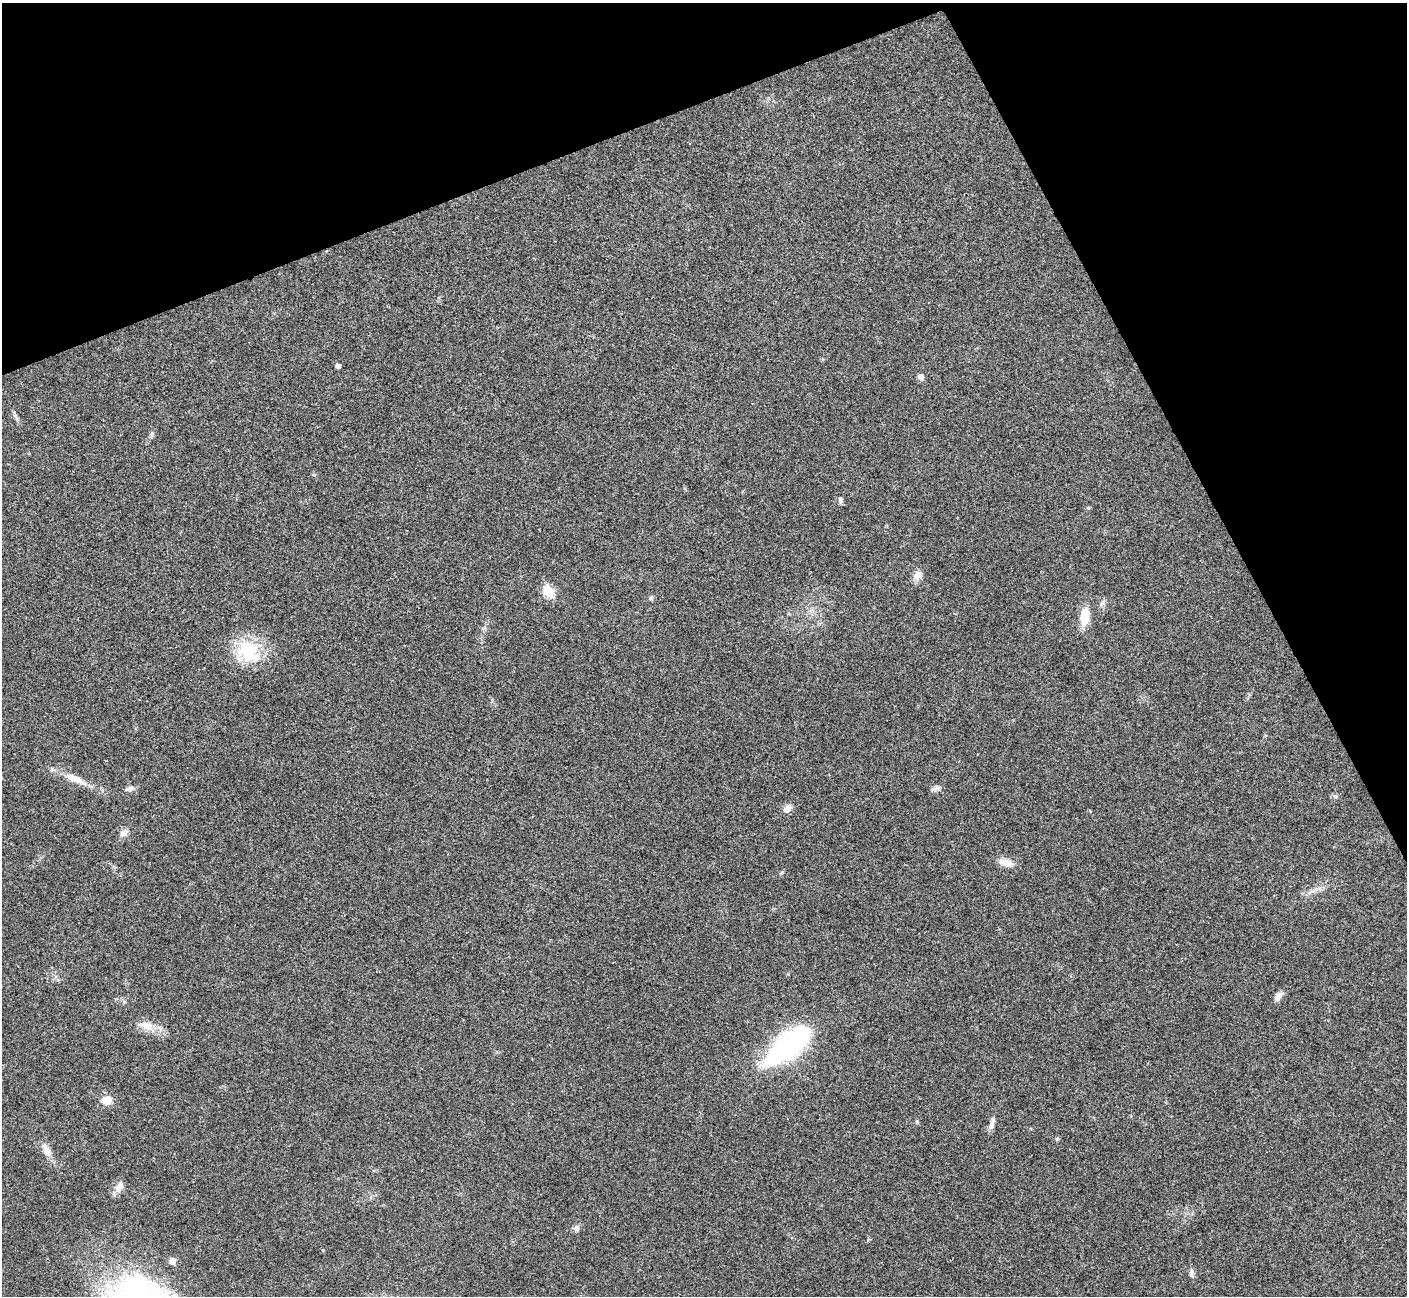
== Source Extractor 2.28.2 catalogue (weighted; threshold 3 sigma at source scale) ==
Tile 3 of 4 x 4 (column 3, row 1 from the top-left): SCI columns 2813-4217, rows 4036-5329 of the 5628 x 5617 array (HDU 1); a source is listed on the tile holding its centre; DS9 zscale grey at full resolution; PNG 1409 x 1298 px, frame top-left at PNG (2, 3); no overlay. Shown black and unused: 21% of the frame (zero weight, under 3 of 4 exposures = <1% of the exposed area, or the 3 px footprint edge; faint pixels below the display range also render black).
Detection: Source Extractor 2.28.2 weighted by HDU 2 'WHT'; one run over the whole footprint, this tile lists its part. Background 0.0214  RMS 0.004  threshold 0.0181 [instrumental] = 3 sigma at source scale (4.5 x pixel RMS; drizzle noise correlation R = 1.50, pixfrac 1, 0.05/0.05 arcsec/px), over >= 5 px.
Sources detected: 27; all 27 listed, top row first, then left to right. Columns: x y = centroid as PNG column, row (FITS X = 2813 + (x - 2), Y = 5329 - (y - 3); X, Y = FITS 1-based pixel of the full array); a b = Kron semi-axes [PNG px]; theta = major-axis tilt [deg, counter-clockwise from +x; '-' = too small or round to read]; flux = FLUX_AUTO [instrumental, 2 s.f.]
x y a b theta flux
338 366 4 4 - 1.3
921 377 8 6 -54 1.4
16 416 10 3 -69 0.94
840 500 8 6 -79 0.97
918 575 14 10 68 2.6
549 591 6 5 - 20
651 598 6 5 - 0.73
1102 604 9 5 53 1.1
1085 617 22 10 84 7.4
248 652 32 28 -39 19
75 779 28 9 -23 5.9
130 789 12 6 19 1.6
787 808 11 8 46 2.4
124 833 10 8 33 2.1
1006 862 19 9 -16 3.6
1278 996 13 7 55 2
146 1025 19 10 -8 4.6
789 1044 50 20 39 79
107 1100 11 9 -4 4.6
917 1122 5 4 - 0.63
992 1123 19 5 70 1.8
1057 1139 6 4 -1 0.5
47 1150 18 8 -58 3.6
119 1187 15 10 59 2.8
576 1228 8 7 - 1.3
172 1261 6 6 - 2.8
1191 1273 11 6 86 1.4